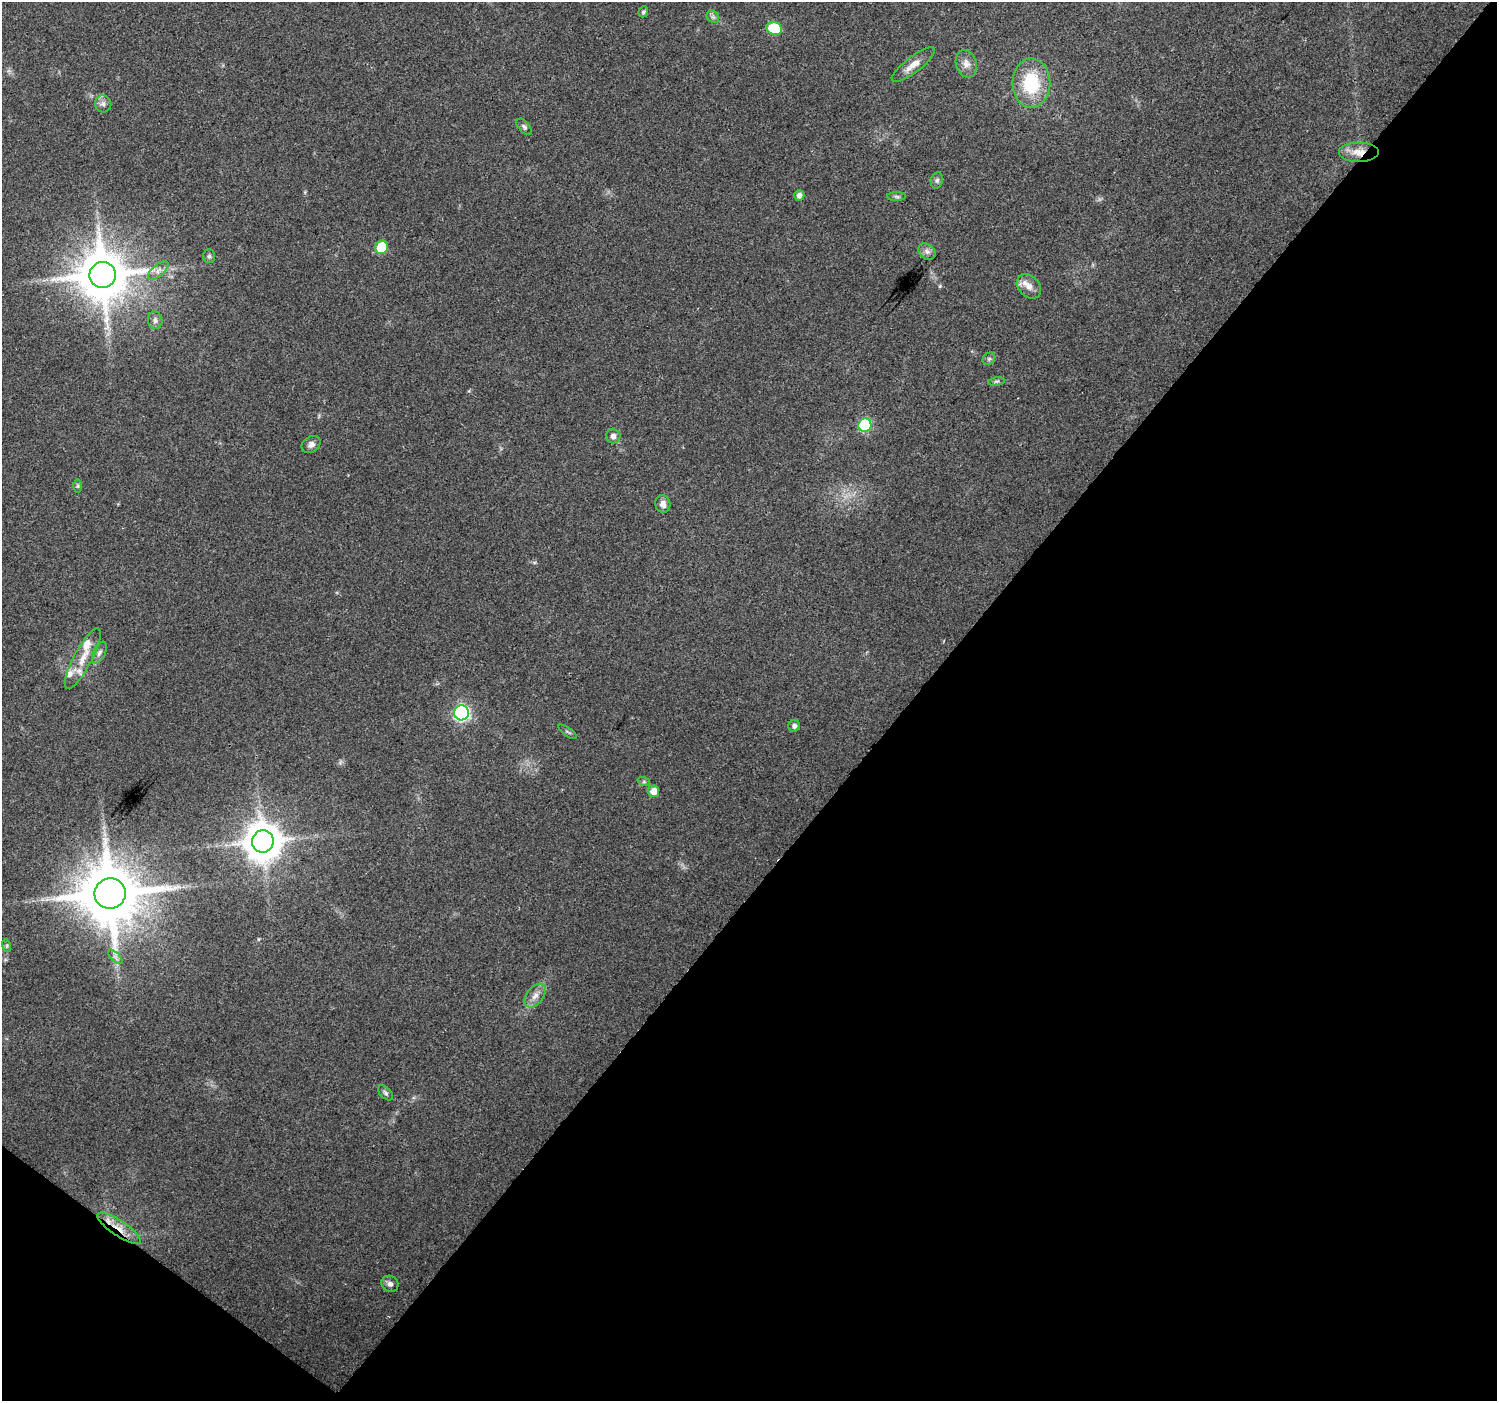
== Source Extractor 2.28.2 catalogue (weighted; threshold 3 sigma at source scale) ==
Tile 15 of 4 x 4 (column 3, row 4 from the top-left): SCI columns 2989-4483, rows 177-1575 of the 5982 x 6016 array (HDU 1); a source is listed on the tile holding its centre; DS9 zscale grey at full resolution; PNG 1499 x 1403 px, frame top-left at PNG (2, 2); each listed source drawn as its Kron ellipse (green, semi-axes under 4 px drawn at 4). Shown black and unused: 41% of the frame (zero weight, under 2 of 3 exposures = <1% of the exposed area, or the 3 px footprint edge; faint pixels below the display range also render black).
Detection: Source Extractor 2.28.2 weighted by HDU 2 'WHT'; one run over the whole footprint, this tile lists its part. Background 0.0694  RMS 0.0075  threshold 0.0339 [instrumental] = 3 sigma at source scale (4.5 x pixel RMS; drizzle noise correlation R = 1.50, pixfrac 1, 0.0396/0.0396 arcsec/px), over >= 5 px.
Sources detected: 43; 2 inside a brighter listed object's ellipse — not listed separately; the other 41 listed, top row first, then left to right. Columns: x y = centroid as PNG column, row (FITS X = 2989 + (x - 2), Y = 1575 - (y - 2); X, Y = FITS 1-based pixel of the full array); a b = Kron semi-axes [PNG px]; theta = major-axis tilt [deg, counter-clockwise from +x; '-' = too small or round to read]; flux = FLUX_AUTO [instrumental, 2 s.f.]
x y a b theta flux
643 12 5 4 - 1.4
713 17 7 5 -44 1.9
774 28 8 6 -23 37
966 64 14 10 -72 5.7
913 65 26 8 37 7.9
1031 83 24 19 89 42
103 104 8 8 - 2.8
524 127 10 5 -49 1.8
1359 152 20 10 0 10
937 180 8 6 74 1.8
799 195 5 5 - 3.3
897 197 9 4 -1 1.7
382 247 7 6 - 30
927 252 9 7 -39 3
209 256 7 6 - 1.6
158 270 12 6 42 3.9
103 275 13 13 - 3900
1029 286 14 10 -46 6.7
155 320 9 7 -81 2.8
989 359 7 5 44 1.5
996 381 8 4 8 1.3
865 425 7 6 - 69
613 436 7 7 - 3.2
311 444 10 7 35 3.5
78 486 6 4 89 1.1
663 504 9 7 -77 4.2
99 653 12 6 64 2.7
83 658 34 9 62 14
462 713 7 7 - 180
794 726 6 5 - 2.4
567 732 11 2 -36 1.2
644 782 6 4 -18 1.2
654 791 6 5 - 8
263 841 11 11 - 2000
110 894 15 15 - 6000
7 946 6 4 -73 1.1
115 957 9 3 -45 1.7
535 996 13 8 53 5.5
385 1093 9 5 -45 1.8
119 1228 26 7 -34 11
390 1284 9 8 - 2.9
Overlapping masked pixels (flux is a lower limit): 2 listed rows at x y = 1359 152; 119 1228